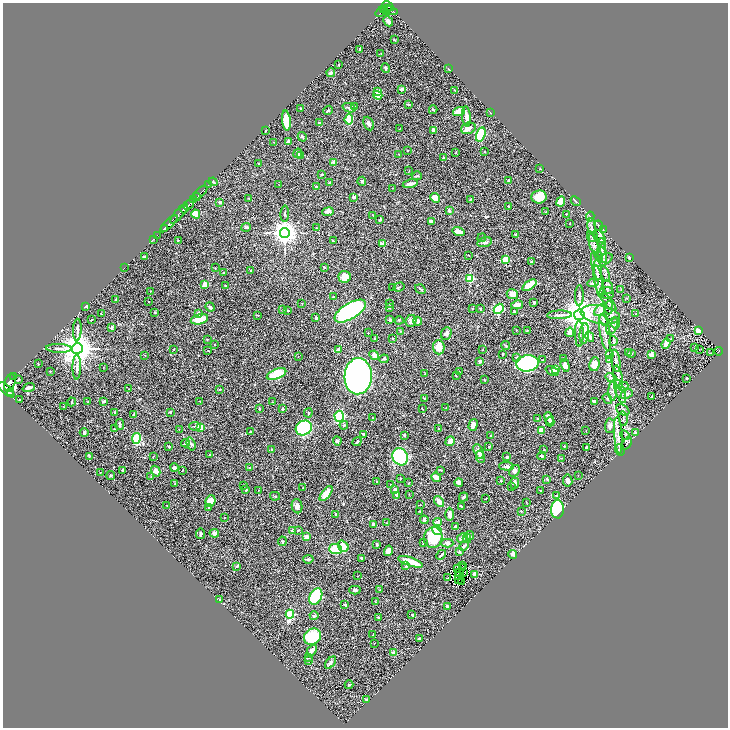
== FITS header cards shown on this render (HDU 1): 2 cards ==
NAXIS1  =                 1451
NAXIS2  =                 1451

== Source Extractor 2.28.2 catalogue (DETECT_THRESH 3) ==
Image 1451 x 1451 px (HDU 1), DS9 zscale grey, zoomed out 1/2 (1 PNG px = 2 x 2 image px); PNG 730 x 730 px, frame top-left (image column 2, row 1450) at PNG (3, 3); each listed source drawn as its Kron ellipse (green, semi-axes under 4 px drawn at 4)
Background 0.425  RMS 0.02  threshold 0.0609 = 3 sigma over >= 5 px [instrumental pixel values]
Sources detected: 468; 30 cannot appear on this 1/2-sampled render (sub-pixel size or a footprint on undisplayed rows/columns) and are neither listed nor drawn; the other 438 listed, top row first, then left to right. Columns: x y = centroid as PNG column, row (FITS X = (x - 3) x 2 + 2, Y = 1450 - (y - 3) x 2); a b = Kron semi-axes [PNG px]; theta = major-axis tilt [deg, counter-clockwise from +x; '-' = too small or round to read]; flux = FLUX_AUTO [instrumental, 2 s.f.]
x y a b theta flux
388 6 6 2 -30 300
384 9 2 1 - 69
388 9 4 2 - 97
390 11 8 2 -9 130
381 12 6 2 37 130
388 21 5 3 - 20
394 40 3 2 - 3.7
360 49 3 2 - 4.9
381 53 2 1 - 1.3
339 65 2 2 - 1.9
385 68 5 2 - 7.8
449 69 4 2 - 3.3
331 73 4 3 - 9.5
401 89 3 3 - 17
455 90 3 2 - 2.2
378 91 3 3 - 28
378 95 4 3 - 25
409 104 3 2 - 4.4
355 106 2 2 - 4.6
300 108 2 2 - 1.7
349 108 7 3 -19 6.2
328 110 5 3 - 3.7
433 110 4 2 - 4
459 111 6 4 20 54
491 113 2 1 - 1.7
466 116 10 4 -84 18
349 119 5 4 - 80
286 120 10 4 -85 76
319 123 3 2 - 3.8
369 123 7 5 -65 12
400 128 2 1 - 1.1
468 128 7 5 18 32
433 130 4 3 - 13
266 131 2 1 - 2.3
481 134 7 4 74 260
302 137 5 3 - 5
289 141 3 3 - 15
273 142 2 1 - 1.4
408 151 2 2 - 1.6
485 152 2 2 - 2.2
298 153 5 3 - 13
456 153 3 2 - 1.4
399 154 3 2 - 2.9
300 155 3 3 - 3.9
443 158 2 2 - 21
334 162 2 2 - 34
258 163 2 2 - 2.8
540 169 3 2 - 2.5
409 171 2 1 - 1.2
322 174 4 2 - 2.2
417 176 5 3 - 4.5
362 181 4 3 - 5
509 181 3 2 - 4.9
213 182 4 2 - 3.1
329 183 3 2 - 1.8
410 184 7 3 12 26
208 185 2 1 - 7.7
279 185 4 1 - 1.8
316 187 3 2 - 4.7
393 188 2 1 - 0.98
200 193 9 2 43 220
196 197 4 2 - 470
354 197 3 3 - 6.2
539 197 7 6 - 85
435 198 5 4 - 37
249 199 3 2 - 2.5
470 199 2 2 - 2.8
194 200 2 2 - 260
561 201 5 4 - 41
576 201 5 2 - 3.3
220 202 3 3 - 8
189 204 6 3 42 1000
508 206 3 2 - 2.4
184 209 4 3 - 410
449 210 3 2 - 11
328 212 6 3 7 13
546 212 3 2 - 3.6
179 214 12 3 49 700
196 214 4 3 - 66
285 214 8 2 89 4.7
566 214 2 2 - 1.8
373 215 3 2 - 1.6
590 216 5 4 - 5.2
380 219 4 2 - 4.7
431 221 4 2 - 11
169 224 11 2 44 760
569 224 2 2 - 1.3
599 225 5 3 - 5.2
592 226 8 3 -86 12
246 227 5 3 - 6.2
165 228 2 2 - 8300
316 228 2 2 - 2
603 229 3 3 - 3
458 232 6 3 -18 30
285 233 5 5 - 3700
157 235 2 1 - 16
516 235 3 3 - 10
593 237 5 4 - 7
600 237 7 4 -54 10
482 238 4 2 - 2.4
153 239 2 1 - 11
178 240 3 2 - 1.7
333 241 3 2 - 2.3
484 242 7 5 11 11
601 243 5 4 - 6.9
383 244 4 3 - 17
595 247 17 3 -68 16
602 250 6 3 72 6.8
603 255 8 4 -79 11
469 256 3 2 - 1.4
145 257 3 2 - 13
629 257 2 2 - 8.2
506 260 3 3 - 140
603 260 10 5 29 16
531 262 3 2 - 2.2
597 266 14 5 -79 22
324 267 2 2 - 3.6
124 268 2 1 - 49
215 268 2 2 - 1.6
251 270 2 2 - 3.5
224 273 2 2 - 3.8
605 274 8 4 -74 9.8
345 277 6 6 - 43
470 279 3 3 - 210
599 282 16 4 -80 21
593 283 6 3 7 12
205 285 3 3 - 50
529 285 8 4 35 84
225 286 3 2 - 3
393 287 2 2 - 1.5
399 287 6 2 19 4.3
608 287 7 5 -68 12
420 289 5 3 - 4.7
621 290 3 2 - 2.1
150 291 2 1 - 1.3
607 293 7 6 - 11
512 294 5 5 - 32
579 296 10 3 89 8.8
333 297 2 2 - 2.6
626 298 3 2 - 1.6
116 300 3 2 - 4.7
149 301 2 1 - 1.1
534 302 3 2 - 8.4
608 302 11 3 -49 7.5
302 303 3 2 - 1.7
390 304 3 2 - 4.1
517 305 6 3 11 33
86 306 3 2 - 6.7
210 307 5 3 - 9.2
389 308 2 2 - 3.3
609 308 7 3 89 5.6
472 309 2 2 - 4
480 309 3 2 - 2.4
499 309 6 3 50 200
282 310 2 2 - 1.4
288 310 3 3 - 3.6
600 310 7 4 44 12
350 311 17 8 32 870
515 312 4 3 - 6.8
155 313 3 3 - 3
198 313 4 3 - 7.2
101 314 4 2 - 1.8
636 314 3 2 - 3.2
257 315 3 2 - 2.6
559 315 12 3 2 10
579 315 5 5 - 8900
600 315 20 9 -10 61
316 318 3 2 - 7.1
199 319 9 5 14 78
91 320 3 2 - 2.8
390 320 3 2 - 10
399 320 4 2 - 2.3
604 320 6 2 -66 4.4
411 321 6 5 - 17
418 321 4 3 - 14
616 323 5 2 - 4.1
612 326 9 5 68 15
112 327 4 3 - 4.9
77 330 11 3 87 9.6
699 330 4 3 - 18
400 331 3 2 - 1.4
516 331 2 1 - 1.1
527 331 2 2 - 3.3
570 332 5 3 - 45
605 332 18 5 -79 25
368 333 2 1 - 1.5
584 333 10 4 84 56
446 334 6 5 - 17
579 334 13 3 -90 12
590 337 5 3 - 18
375 338 3 2 - 1.9
207 339 3 2 - 2.1
393 339 3 2 - 2
670 339 3 2 - 3
613 341 5 2 - 4.1
666 343 5 3 - 38
214 344 2 1 - 1.3
506 345 5 2 - 3.8
439 347 7 6 - 46
59 348 13 3 -2 13
77 348 5 5 - 8700
695 348 2 1 - 0.97
174 349 3 2 - 2.3
208 350 2 2 - 1.9
338 350 4 3 - 16
482 350 2 2 - 1.9
700 350 2 1 - 1.1
719 351 4 2 - 67
628 353 2 2 - 2.1
710 353 3 1 - 5.5
503 354 2 2 - 3.6
610 354 4 3 - 2.8
632 354 3 2 - 1.9
652 354 3 3 - 40
145 355 2 2 - 1.7
374 355 5 4 - 27
298 356 2 2 - 1
517 357 3 3 - 5.8
564 358 3 2 - 2.6
384 359 4 2 - 4.9
609 359 4 2 - 2.8
543 360 2 2 - 2.5
480 361 2 2 - 14
616 361 11 4 -81 13
527 363 11 8 6 790
38 364 2 2 - 2.1
594 364 7 5 81 31
565 365 6 4 -73 22
77 367 12 3 88 15
103 367 2 1 - 1.2
556 369 3 3 - 50
50 371 3 2 - 1.7
552 371 7 3 -24 11
459 372 3 2 - 1.1
276 374 10 4 22 120
425 374 2 1 - 1.3
14 376 2 1 - 59
358 376 18 13 87 2000
456 376 3 2 - 1.1
618 377 12 3 -78 13
611 378 6 2 -34 3
484 379 3 2 - 2.1
687 379 3 2 - 1.4
18 380 3 2 - 3.7
10 383 9 5 72 2300
623 386 5 4 - 8.1
29 388 6 2 19 16
129 389 2 1 - 1.3
220 389 3 2 - 3.6
6 390 10 4 -42 1800
613 390 10 3 87 11
620 391 12 4 -71 16
11 393 2 1 - 89
627 394 6 3 23 17
652 396 2 2 - 4.3
424 398 3 2 - 2.3
19 399 2 1 - 2.4
607 399 5 3 - 3.7
104 401 3 2 - 8.8
200 401 3 1 - 1.1
594 401 3 2 - 12
72 402 4 3 - 3.4
88 402 4 2 - 3.5
272 402 2 2 - 1.3
64 407 3 2 - 1.3
446 408 2 2 - 1.6
259 409 3 2 - 2.1
283 409 3 2 - 5.9
422 409 3 2 - 2.1
623 410 7 5 -34 8.7
115 412 3 3 - 4.6
170 412 4 2 - 4.5
308 413 4 3 - 6.4
134 415 3 3 - 6.1
339 416 5 4 - 290
372 418 2 2 - 2.3
538 418 2 2 - 2.7
549 418 6 4 -71 23
623 418 7 2 -78 6.2
550 422 4 3 - 14
120 424 5 3 - 7.9
344 425 4 3 - 3.9
473 425 6 4 74 22
195 426 6 3 -10 6.8
610 426 7 5 86 15
200 427 4 3 - 61
304 428 8 7 - 390
438 428 3 2 - 1.9
114 429 2 2 - 1.9
179 430 3 2 - 1.5
541 430 3 3 - 50
586 430 2 2 - 1.2
84 432 4 3 - 6.9
250 432 4 3 - 3.6
635 432 3 2 - 1.6
364 434 4 3 - 6.9
404 435 2 2 - 9.6
491 435 2 2 - 1.4
618 435 18 3 -86 19
625 435 5 2 - 3.5
136 439 5 4 - 200
337 441 4 4 - 8.6
450 441 5 3 - 29
357 442 5 3 - 5.3
185 443 4 3 - 10
191 444 6 4 -72 7.4
627 444 7 2 53 4.5
169 446 3 2 - 7.6
489 446 3 2 - 3.2
565 446 3 2 - 2.7
586 447 4 3 - 5
271 449 4 1 - 1.4
544 450 2 1 - 1.9
620 450 6 4 -73 6.8
479 452 8 4 -62 15
210 454 2 2 - 2.4
154 456 3 2 - 1.5
541 456 4 3 - 6.7
89 457 3 3 - 2.9
400 457 9 7 -63 320
480 457 6 3 -79 18
507 457 3 2 - 6.8
561 458 3 2 - 1.8
507 466 7 4 -4 12
249 467 3 2 - 2.4
174 468 4 3 - 12
122 470 4 2 - 2.9
182 470 2 1 - 2.7
440 470 4 2 - 2.7
156 471 5 4 - 19
514 471 6 5 - 10
100 472 2 1 - 1.1
578 475 3 2 - 1.2
111 476 4 2 - 5.1
151 477 3 2 - 2.1
436 477 5 3 - 40
400 478 2 2 - 1.5
547 479 4 3 - 5.2
501 481 3 3 - 3
568 481 6 4 -82 11
377 482 2 2 - 8
459 482 4 3 - 9.7
409 483 3 2 - 2.1
515 483 5 3 - 16
175 484 3 2 - 1.9
390 485 3 2 - 1.7
244 486 2 2 - 1.5
512 487 2 2 - 1.5
303 488 3 2 - 2
246 490 3 2 - 3
258 490 2 2 - 1.2
395 490 4 2 - 14
540 490 2 2 - 2.4
326 494 9 4 53 62
409 494 2 2 - 1.3
397 495 3 2 - 18
557 495 4 2 - 3
275 496 5 3 - 3.4
463 497 5 2 - 6.7
486 498 2 1 - 1.8
210 501 6 5 - 42
439 501 6 3 -52 30
526 502 2 2 - 1.5
167 505 2 1 - 1.7
420 505 2 1 - 1.6
297 506 7 5 -80 18
461 507 3 2 - 6.8
209 508 3 3 - 2.9
557 509 9 6 88 440
419 511 3 2 - 1.7
521 511 2 2 - 3.9
336 514 3 1 - 2.4
450 514 6 3 -90 17
224 518 2 2 - 1.4
424 520 4 2 - 12
437 522 4 3 - 14
387 523 4 3 - 2.8
373 524 4 3 - 5.5
455 526 3 3 - 9.6
298 530 3 2 - 3.2
437 530 5 3 - 170
292 531 4 3 - 5.1
214 533 5 4 - 13
201 534 5 3 - 7.4
469 536 4 3 - 16
306 537 2 2 - 65
433 538 10 9 - 130
462 538 6 3 32 21
467 538 5 4 - 6.9
282 541 5 3 - 5.5
423 542 4 2 - 2.8
447 543 6 3 0 9.8
377 545 3 3 - 4.8
343 546 6 4 -51 50
464 546 5 3 - 8.5
335 549 6 5 - 84
388 551 5 4 - 21
460 551 4 3 - 5.3
513 554 5 4 - 8.6
441 555 5 2 - 7.1
362 558 3 3 - 6.5
308 559 5 3 - 5.9
410 562 13 3 -18 110
462 565 3 1 - 1.5
237 566 4 3 - 5.1
406 566 4 3 - 7.4
458 568 2 1 - 0.93
462 568 2 1 - 2.7
463 572 2 1 - 0.92
459 573 2 1 - 2.9
475 574 2 2 - 52
459 575 2 1 - 1.3
358 576 2 1 - 1.1
448 578 3 2 - 3.4
458 579 2 1 - 2.7
461 581 2 2 - 0.057
355 590 5 3 - 8.6
379 590 3 2 - 2.5
316 596 9 6 61 210
220 599 3 2 - 3.2
376 602 2 1 - 1.2
345 605 3 2 - 6.1
447 607 3 2 - 13
290 614 4 3 - 280
412 615 2 2 - 5.1
314 616 4 3 - 5.1
378 617 4 3 - 3.2
373 635 3 3 - 2.8
312 636 9 7 35 230
420 638 4 2 - 3.8
374 643 2 1 - 0.94
312 650 6 3 46 27
394 653 4 3 - 15
309 657 4 2 - 3
308 661 3 2 - 2.1
330 663 7 3 49 11
349 685 4 2 - 3.8
367 699 4 2 - 4.7
At the frame edge (FLAGS 8, measured only in part): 1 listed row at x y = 6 390
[30 sub-pixel or undisplayed-footprint detections neither listed nor drawn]